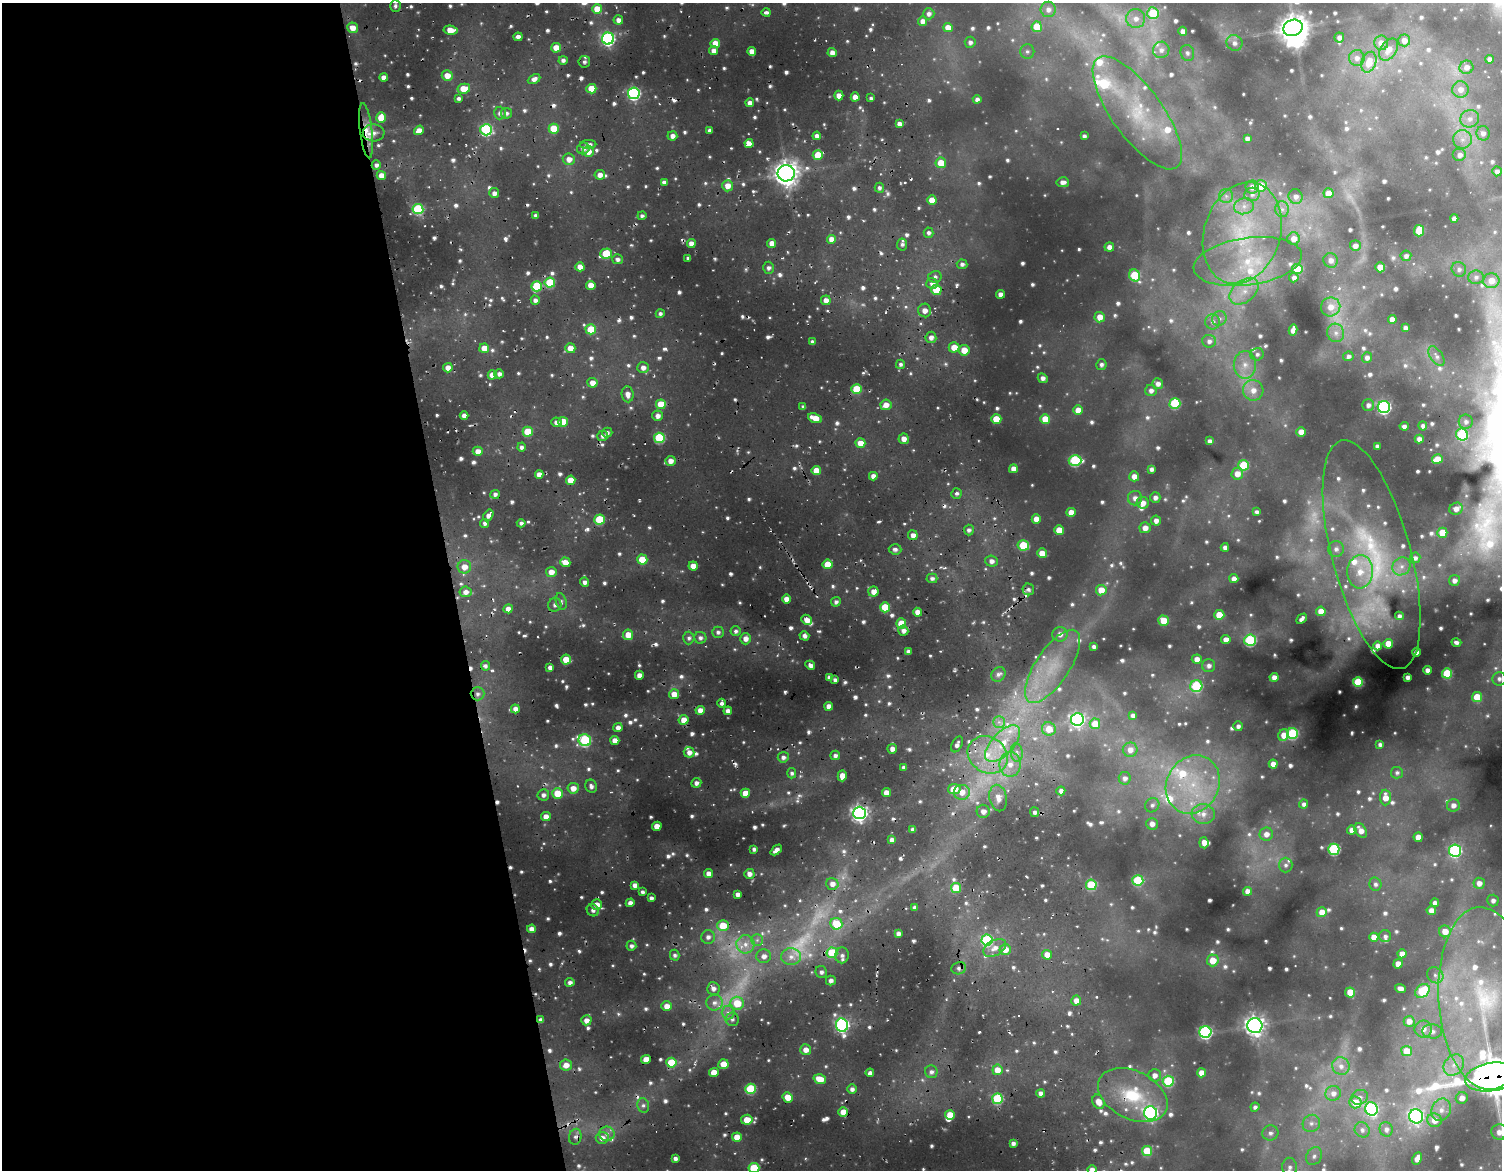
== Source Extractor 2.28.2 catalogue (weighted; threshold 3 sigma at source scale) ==
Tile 9 of 4 x 4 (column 1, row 3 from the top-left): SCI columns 1-1500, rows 1300-2467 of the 6559 x 5143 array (HDU 1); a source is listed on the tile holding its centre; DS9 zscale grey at full resolution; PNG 1504 x 1172 px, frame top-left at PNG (2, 3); each listed source drawn as its Kron ellipse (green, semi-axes under 4 px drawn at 4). Shown black and unused: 30% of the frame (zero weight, under 2 of 5 exposures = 10% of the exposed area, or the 3 px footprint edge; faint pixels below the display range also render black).
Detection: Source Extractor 2.28.2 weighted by HDU 2 'WHT'; one run over the whole footprint, this tile lists its part. Background 0.185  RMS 0.023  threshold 0.102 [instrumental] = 3 sigma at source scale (4.5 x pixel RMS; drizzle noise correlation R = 1.50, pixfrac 1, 0.05/0.05 arcsec/px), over >= 5 px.
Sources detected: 1009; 8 too faint to see at this stretch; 1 inside a brighter object's white glare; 15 cosmic-ray / hot-pixel residue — neither listed nor drawn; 35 inside a brighter listed object's ellipse — not listed separately; of the other 950, all 500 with FLUX_AUTO >= 8.77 (the completeness limit of this list) listed and drawn (450 fainter detections not listed), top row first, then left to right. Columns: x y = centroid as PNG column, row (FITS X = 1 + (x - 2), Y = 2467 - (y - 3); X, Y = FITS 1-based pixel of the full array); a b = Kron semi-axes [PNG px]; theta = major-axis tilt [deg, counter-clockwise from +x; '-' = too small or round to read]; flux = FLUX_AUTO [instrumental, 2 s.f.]
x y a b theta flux
395 6 6 5 - 9.4
597 9 5 5 - 58
1048 9 8 7 - 17
766 12 4 3 - 9
1153 13 6 5 - 110
929 14 5 5 - 11
1136 19 9 9 - 25
618 20 5 4 - 17
923 21 4 4 - 19
1037 27 5 5 - 66
353 28 5 5 - 29
948 28 5 4 - 37
1293 28 10 8 18 2600
450 30 7 4 -7 32
1183 31 4 4 - 17
518 37 4 4 - 14
1339 37 5 5 - 13
608 39 6 6 - 530
1404 40 6 6 - 20
970 42 5 5 - 11
715 43 4 4 - 38
1234 43 8 7 - 15
1381 43 7 7 - 23
556 48 5 5 - 38
1161 50 8 8 - 15
1389 50 12 8 55 30
713 51 4 4 - 17
752 51 4 4 - 24
1027 51 7 7 - 9.3
832 53 4 4 - 17
1187 53 8 6 -73 9
1357 58 8 8 - 17
1490 59 4 4 - 14
563 60 4 4 - 11
584 62 6 5 - 10
1369 62 11 7 71 49
1466 67 7 6 - 18
447 76 5 5 - 35
384 78 4 4 - 24
534 79 7 4 27 17
464 89 6 5 - 49
591 89 5 4 - 69
1460 89 8 8 - 23
634 93 6 6 - 470
839 96 5 4 - 22
855 97 4 4 - 25
458 98 4 4 - 9.7
871 98 4 3 - 8.8
977 99 4 4 - 13
750 103 4 4 - 16
500 113 6 6 - 13
507 113 5 5 - 8.8
1137 113 67 25 -54 260
381 118 5 5 - 51
1470 119 9 9 - 20
899 124 4 4 - 16
554 129 5 5 - 87
419 130 5 4 - 24
486 130 6 6 - 310
709 130 3 3 - 9.4
366 131 28 6 -83 45
374 133 11 8 -4 25
1483 133 7 6 - 15
672 136 5 4 - 17
817 136 4 4 - 14
1084 136 4 4 - 9.6
1247 138 4 4 - 13
1463 139 9 9 - 21
749 143 5 4 - 29
588 144 8 4 3 15
583 148 6 5 - 14
588 152 5 5 - 24
818 155 5 5 - 80
1460 155 7 6 - 15
569 159 6 5 - 25
941 163 5 5 - 52
376 165 5 4 - 12
1497 171 5 4 - 11
786 173 8 8 - 2700
381 175 4 4 - 29
600 175 5 5 - 20
664 182 4 3 - 13
1063 182 6 5 - 16
727 186 5 5 - 30
1261 186 6 6 - 50
1252 187 6 6 - 17
879 188 5 4 - 9.4
494 193 5 5 - 15
1328 193 5 5 - 40
1252 194 7 6 - 11
1226 196 7 7 - 9.7
1296 196 7 7 - 14
932 200 4 4 - 39
1244 206 10 8 11 19
418 209 5 5 - 220
1282 209 8 6 -88 12
535 216 4 3 - 11
642 216 4 4 - 9.4
1454 218 4 4 - 16
1419 231 6 5 - 86
929 233 5 5 - 8.9
1242 233 52 38 72 350
831 239 4 4 - 29
1294 239 6 6 - 25
772 243 4 4 - 28
691 244 4 4 - 22
902 244 6 5 - 9.7
1355 246 5 5 - 16
1109 247 5 4 - 16
606 254 6 5 - 110
1406 256 5 5 - 12
688 258 4 3 - 9
618 259 5 5 - 12
1331 260 7 7 - 17
1248 262 54 23 8 220
962 264 5 4 - 9.7
580 267 4 4 - 29
1380 267 5 4 - 35
768 268 6 5 - 11
1297 269 5 5 - 74
1459 269 7 7 - 10
1135 275 6 5 - 150
935 277 7 6 - 10
1476 277 8 6 1 11
1294 278 5 4 - 12
1491 281 8 7 - 31
550 283 5 5 - 140
932 284 6 5 - 18
591 285 4 4 - 39
537 286 5 5 - 150
936 290 5 5 - 89
1244 291 16 11 39 44
1000 294 4 4 - 19
535 300 4 4 - 13
826 300 5 5 - 22
1331 307 10 9 - 31
925 310 7 6 - 21
660 314 4 4 - 9.9
1100 317 5 5 - 34
1219 319 7 7 - 9.9
1392 319 4 4 - 20
1213 322 8 7 - 12
1405 328 4 4 - 13
591 329 5 5 - 95
1293 330 6 4 78 17
1336 333 9 8 - 16
931 337 5 5 - 17
1209 341 7 6 - 13
812 342 4 3 - 9
954 347 5 5 - 41
484 348 5 4 - 35
570 348 5 5 - 28
964 350 5 5 - 38
1257 354 7 6 - 9.6
1348 356 5 5 - 10
1436 356 11 6 -56 10
1367 357 5 5 - 14
900 364 5 4 - 9.9
1101 364 5 5 - 9.9
1245 365 14 11 -89 37
448 368 5 4 - 22
643 368 6 5 - 19
499 374 5 4 - 13
492 375 4 4 - 30
1043 378 5 4 - 14
592 383 5 5 - 24
1158 384 5 5 - 16
857 389 5 5 - 110
1151 390 6 5 - 14
1253 390 10 10 - 33
628 394 8 6 -84 20
1175 403 5 5 - 160
661 404 5 5 - 75
886 405 5 5 - 26
1368 405 6 6 - 12
803 407 4 4 - 9
1384 407 6 6 - 520
1078 410 5 4 - 37
464 416 4 4 - 18
658 416 5 5 - 18
815 418 7 4 -21 45
996 419 5 5 - 59
1045 419 5 5 - 60
556 422 5 5 - 14
563 422 5 5 - 52
1466 422 7 7 - 11
1404 426 4 4 - 11
1423 426 4 4 - 11
528 432 5 5 - 100
1301 432 5 4 - 33
607 433 5 5 - 10
1462 435 6 6 - 190
603 436 5 5 - 14
659 438 5 5 - 210
904 439 5 5 - 22
1419 439 4 4 - 16
1210 441 4 4 - 13
860 443 5 5 - 37
1377 446 4 4 - 11
521 447 4 4 - 11
478 451 5 4 - 23
1437 459 5 4 - 47
1075 460 6 5 - 270
670 461 5 5 - 22
1243 465 5 5 - 140
1013 469 4 4 - 25
1151 469 4 4 - 11
816 471 5 4 - 47
539 474 4 4 - 21
1237 474 6 5 - 30
873 476 4 4 - 20
1134 476 5 5 - 22
571 480 5 4 - 51
957 493 5 5 - 8.8
495 494 5 4 - 10
1135 498 7 7 - 18
1155 498 5 5 - 14
1143 503 6 5 - 22
1456 509 7 6 - 20
1071 512 4 4 - 31
1256 512 4 4 - 11
488 515 6 4 58 17
1036 519 4 4 - 28
600 520 5 5 - 150
1156 521 5 5 - 17
485 523 4 4 - 11
521 523 4 3 - 9.2
1145 528 5 5 - 24
969 530 5 5 - 11
1059 530 5 5 - 50
1442 533 5 5 - 64
913 535 5 4 - 18
1023 545 6 5 - 120
1225 547 4 4 - 13
895 549 6 5 - 10
1336 549 8 7 - 13
1042 553 5 5 - 40
1372 555 118 39 -75 480
1415 558 5 5 - 10
642 559 5 5 - 75
991 561 6 5 - 17
565 562 5 4 - 31
828 564 5 5 - 59
693 566 4 4 - 31
1401 566 9 8 - 18
464 567 7 6 - 33
551 572 5 5 - 25
1360 572 17 12 85 53
932 578 5 5 - 11
1234 579 4 4 - 20
1454 580 5 5 - 15
585 582 5 4 - 13
1028 589 6 5 - 8.8
1101 590 5 5 - 41
873 591 5 5 - 24
465 592 6 5 - 21
786 599 4 4 - 25
561 601 8 5 -71 8.9
836 602 5 5 - 11
555 605 7 6 - 13
885 607 5 5 - 100
508 609 5 4 - 21
1321 611 5 4 - 42
917 612 4 4 - 27
1219 615 5 5 - 70
1399 616 4 4 - 10
1301 619 6 3 45 11
806 620 5 4 - 24
1164 621 5 5 - 53
901 623 5 5 - 65
736 631 5 5 - 9.1
903 631 5 5 - 15
718 632 6 5 - 10
1060 634 7 7 - 20
628 635 5 5 - 40
804 636 5 4 - 13
689 638 6 5 - 9.7
700 638 6 6 - 11
746 639 5 5 - 19
1226 640 4 4 - 29
1250 640 5 5 - 270
1456 643 5 4 - 10
1388 644 5 4 - 47
1378 646 4 4 - 20
1094 647 4 4 - 10
908 652 4 4 - 14
1416 652 4 4 - 22
566 659 5 5 - 52
1197 659 5 4 - 22
810 665 5 4 - 15
485 666 5 4 - 9.7
1052 666 42 17 56 150
1209 666 6 6 - 14
550 667 4 4 - 15
1427 670 4 4 - 16
1447 673 5 5 - 140
998 674 8 6 50 12
639 675 4 4 - 21
829 677 4 4 - 15
1274 677 4 4 - 19
1408 677 4 4 - 14
1499 679 7 6 - 12
835 680 4 3 - 10
1358 682 5 5 - 170
1196 686 6 6 - 230
478 694 7 6 - 10
674 694 5 5 - 31
1477 697 5 5 - 81
722 703 4 4 - 11
829 706 4 4 - 26
515 709 4 4 - 21
700 710 4 4 - 21
728 711 4 4 - 16
1133 715 4 4 - 12
1077 719 6 6 - 790
684 720 5 5 - 31
999 722 6 6 - 13
1095 724 5 5 - 49
1238 726 5 4 - 11
618 728 4 4 - 17
1049 729 7 6 - 39
1292 734 5 5 - 220
1284 735 6 5 - 29
585 740 6 5 - 310
615 740 4 4 - 25
957 744 8 5 65 13
1003 744 23 11 47 99
1380 744 4 4 - 10
892 749 5 4 - 17
1130 750 7 7 - 22
689 752 5 5 - 19
1017 753 9 6 -84 15
835 755 5 4 - 11
988 755 21 17 -34 130
783 757 5 5 - 12
1010 764 12 11 - 45
1273 764 4 4 - 26
904 767 4 3 - 11
792 773 5 4 - 9.2
1397 773 6 6 - 8.8
842 776 5 4 - 35
1125 778 6 6 - 13
696 783 5 4 - 14
1193 785 30 26 59 200
591 786 6 5 - 13
573 788 5 5 - 29
954 789 6 5 - 54
1061 791 4 4 - 13
962 792 8 7 - 33
557 793 5 5 - 73
745 793 4 4 - 42
886 793 4 4 - 34
543 795 6 5 - 14
998 798 13 8 -78 31
1385 798 8 5 -88 32
1304 804 4 4 - 10
1152 805 7 7 - 10
1453 805 6 6 - 20
983 811 6 6 - 21
1035 812 5 4 - 10
859 813 6 6 - 1100
1203 814 11 10 - 27
546 817 5 4 - 25
1152 824 6 6 - 19
657 826 4 4 - 33
913 830 4 4 - 14
1352 830 4 4 - 19
1361 830 8 5 -54 25
1266 834 7 6 - 21
1418 837 4 4 - 35
892 840 4 4 - 16
1204 843 5 4 - 18
754 849 4 3 - 9.7
1334 849 5 5 - 300
776 850 6 4 43 17
1455 851 6 6 - 400
1286 865 7 6 - 9.8
709 874 4 4 - 23
749 874 5 5 - 17
1138 880 5 5 - 160
1479 883 6 5 - 23
832 884 6 6 - 21
1375 884 7 6 - 11
635 885 4 4 - 18
1091 885 5 5 - 150
956 888 5 5 - 90
1247 891 4 4 - 24
642 892 4 3 - 11
738 894 4 4 - 16
651 898 4 4 - 11
1493 900 6 5 - 12
630 903 4 4 - 19
1435 903 4 4 - 14
597 905 5 5 - 31
914 907 4 4 - 10
593 910 6 5 - 11
1431 910 4 4 - 19
1322 912 5 5 - 35
836 924 6 5 - 95
723 925 6 5 - 75
532 929 4 4 - 24
1445 931 6 6 - 36
898 934 4 4 - 14
1385 936 6 6 - 8.9
708 937 7 7 - 15
1374 937 4 4 - 33
757 940 5 5 - 9.2
987 940 5 5 - 270
745 944 9 9 - 29
631 946 5 5 - 10
995 948 12 7 30 26
1005 949 5 5 - 33
832 953 5 5 - 130
1402 954 4 4 - 26
675 955 5 5 - 9
842 955 8 7 - 13
1047 955 5 5 - 30
764 956 7 7 - 20
791 957 10 8 0 26
1213 960 6 6 - 44
1398 964 5 4 - 29
959 968 7 6 - 9.9
821 972 6 5 - 9.9
1435 975 9 7 -41 14
831 981 5 5 - 14
570 982 4 4 - 14
713 988 6 6 - 16
1400 988 5 4 - 17
1422 991 8 6 39 110
1350 992 5 5 - 60
1485 998 91 47 -86 710
1076 1000 5 5 - 22
714 1003 8 8 - 18
737 1003 6 6 - 77
667 1006 5 5 - 26
728 1013 7 6 - 12
732 1019 7 6 - 11
541 1020 4 4 - 13
586 1020 5 5 - 19
1409 1021 5 5 - 21
842 1025 7 6 - 610
1255 1025 7 7 - 1800
1423 1029 8 8 - 21
1432 1031 10 7 -4 15
1205 1032 6 6 - 460
806 1050 5 5 - 24
1407 1051 5 5 - 45
646 1059 5 4 - 33
671 1063 5 5 - 110
723 1064 5 5 - 52
566 1065 6 5 - 28
1454 1065 11 9 50 29
1341 1066 9 8 - 20
997 1070 5 5 - 34
714 1072 5 4 - 42
931 1072 6 6 - 12
870 1073 4 4 - 11
1201 1073 4 4 - 25
1154 1075 6 6 - 18
1492 1077 27 14 9 6500
820 1079 6 4 -18 47
1168 1081 5 5 - 170
750 1089 5 5 - 160
852 1089 4 4 - 13
1041 1093 4 4 - 15
1333 1093 8 7 - 20
1133 1095 37 24 -27 190
788 1097 5 5 - 34
1360 1097 8 7 - 11
1462 1098 6 6 - 23
997 1099 5 5 - 230
1098 1102 7 5 -63 29
1355 1102 6 6 - 48
643 1105 7 6 - 10
1255 1107 4 4 - 9.3
1371 1109 7 6 - 410
1441 1110 11 9 66 27
843 1112 4 4 - 40
1151 1113 7 6 - 740
950 1115 5 4 - 41
1416 1116 7 7 - 650
747 1120 6 5 - 43
1434 1120 7 7 - 32
1311 1123 9 8 - 15
1386 1129 7 6 - 13
1362 1130 8 7 - 12
1499 1132 8 7 - 23
1270 1133 8 7 - 13
607 1134 7 7 - 18
575 1137 8 6 76 12
737 1137 5 4 - 44
602 1138 6 6 - 23
1013 1143 4 4 - 11
1147 1151 5 5 - 95
1314 1156 9 7 55 12
1417 1158 6 4 63 21
675 1159 4 4 - 12
1290 1167 9 7 -85 13
754 1168 5 5 - 160
1092 1170 4 4 - 16
Overlapping masked pixels (flux is a lower limit): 13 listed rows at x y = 366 131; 691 244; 903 631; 478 694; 615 740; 532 929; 959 968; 541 1020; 646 1059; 671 1063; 1492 1077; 1133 1095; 747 1120
Isophote crosses this tile's border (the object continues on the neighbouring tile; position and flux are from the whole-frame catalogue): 4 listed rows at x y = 1492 1077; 1499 1132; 754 1168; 1092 1170